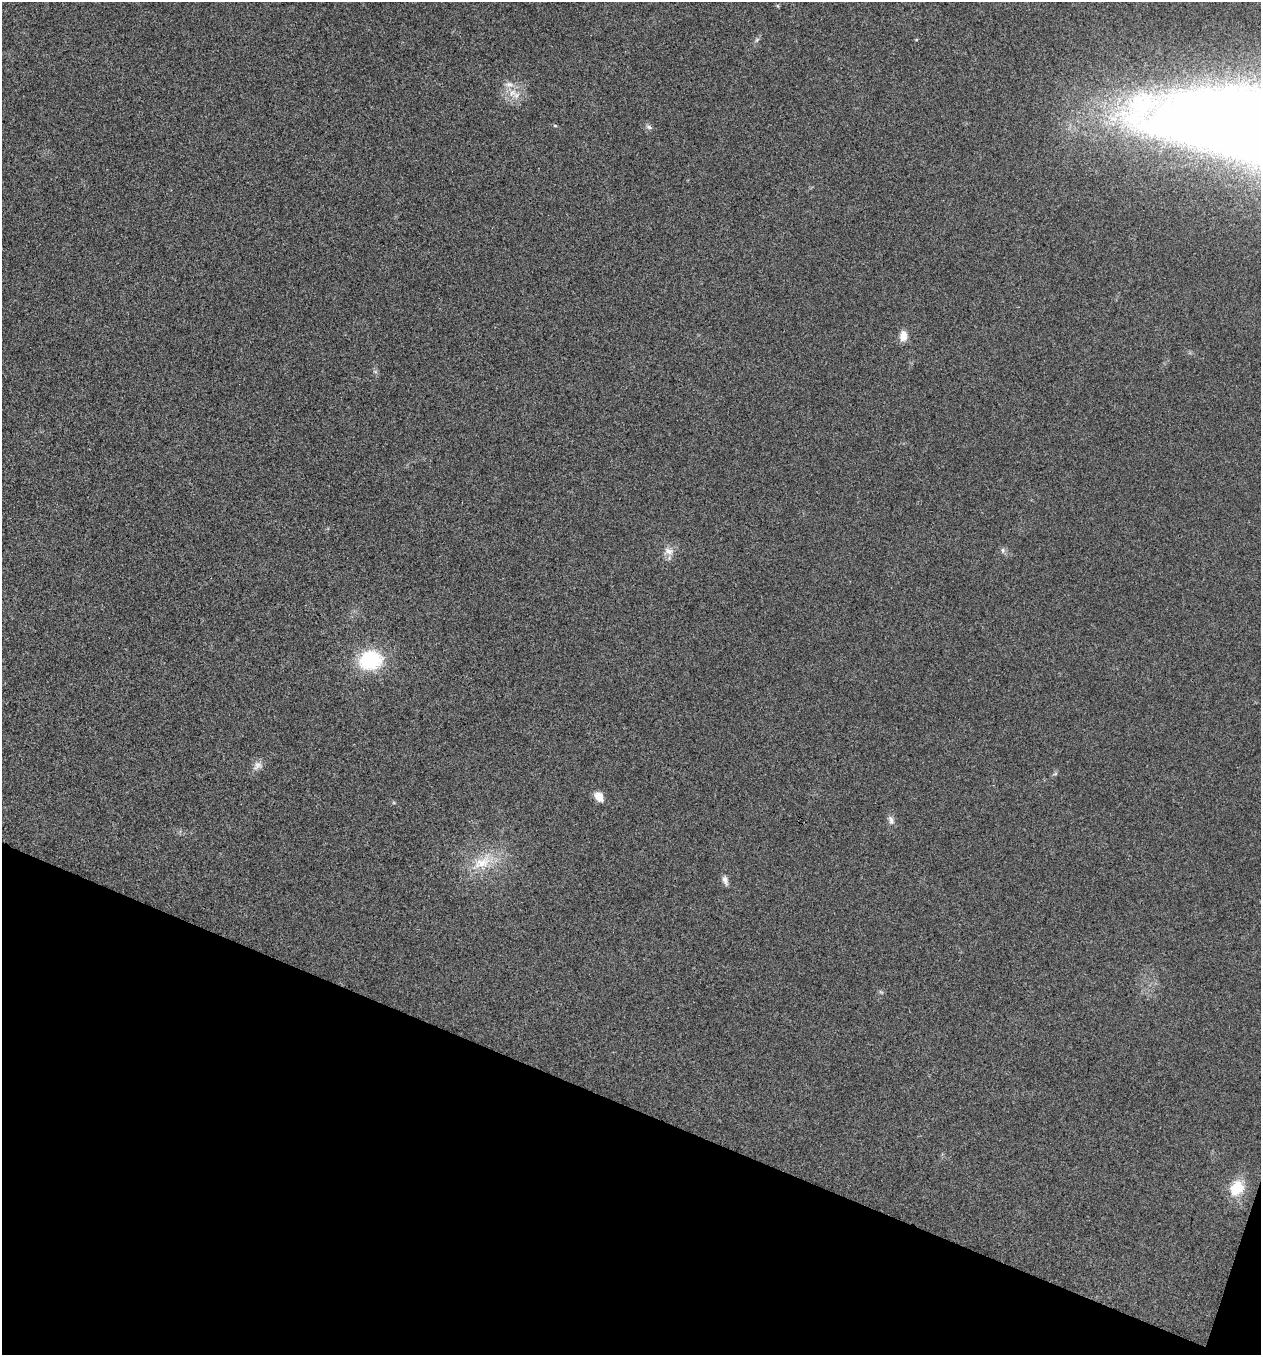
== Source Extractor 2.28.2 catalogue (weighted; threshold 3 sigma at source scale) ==
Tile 15 of 4 x 4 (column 3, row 4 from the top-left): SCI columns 2790-4048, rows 6-1358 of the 5440 x 5425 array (HDU 1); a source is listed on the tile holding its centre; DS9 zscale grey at full resolution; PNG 1263 x 1357 px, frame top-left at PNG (2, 2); no overlay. Shown black and unused: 19% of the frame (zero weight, under 3 of 4 exposures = <1% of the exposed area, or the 3 px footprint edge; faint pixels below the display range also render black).
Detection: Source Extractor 2.28.2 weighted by HDU 2 'WHT'; one run over the whole footprint, this tile lists its part. Background 0.0206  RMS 0.0057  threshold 0.0256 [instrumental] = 3 sigma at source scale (4.5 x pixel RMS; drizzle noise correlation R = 1.50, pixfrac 1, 0.05/0.05 arcsec/px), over >= 5 px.
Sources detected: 16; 1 inside a brighter listed object's ellipse — not listed separately; the other 15 listed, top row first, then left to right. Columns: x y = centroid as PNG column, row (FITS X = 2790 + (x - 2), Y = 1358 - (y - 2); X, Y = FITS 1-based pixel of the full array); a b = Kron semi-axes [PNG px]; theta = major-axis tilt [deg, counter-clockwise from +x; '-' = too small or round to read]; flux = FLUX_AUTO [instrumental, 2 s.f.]
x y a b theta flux
778 6 5 3 - 0.59
512 93 13 9 45 5.7
555 126 5 3 - 0.56
649 127 9 5 -16 1.5
903 336 14 9 86 4.9
1003 550 7 6 - 1.5
668 551 14 10 -10 4.4
370 660 22 18 11 40
257 765 14 9 44 3.4
1055 774 6 4 19 0.81
599 797 12 8 -55 5.3
891 820 14 7 -73 2.7
482 862 32 16 30 18
725 880 13 6 -69 2.5
1236 1188 9 8 - 25